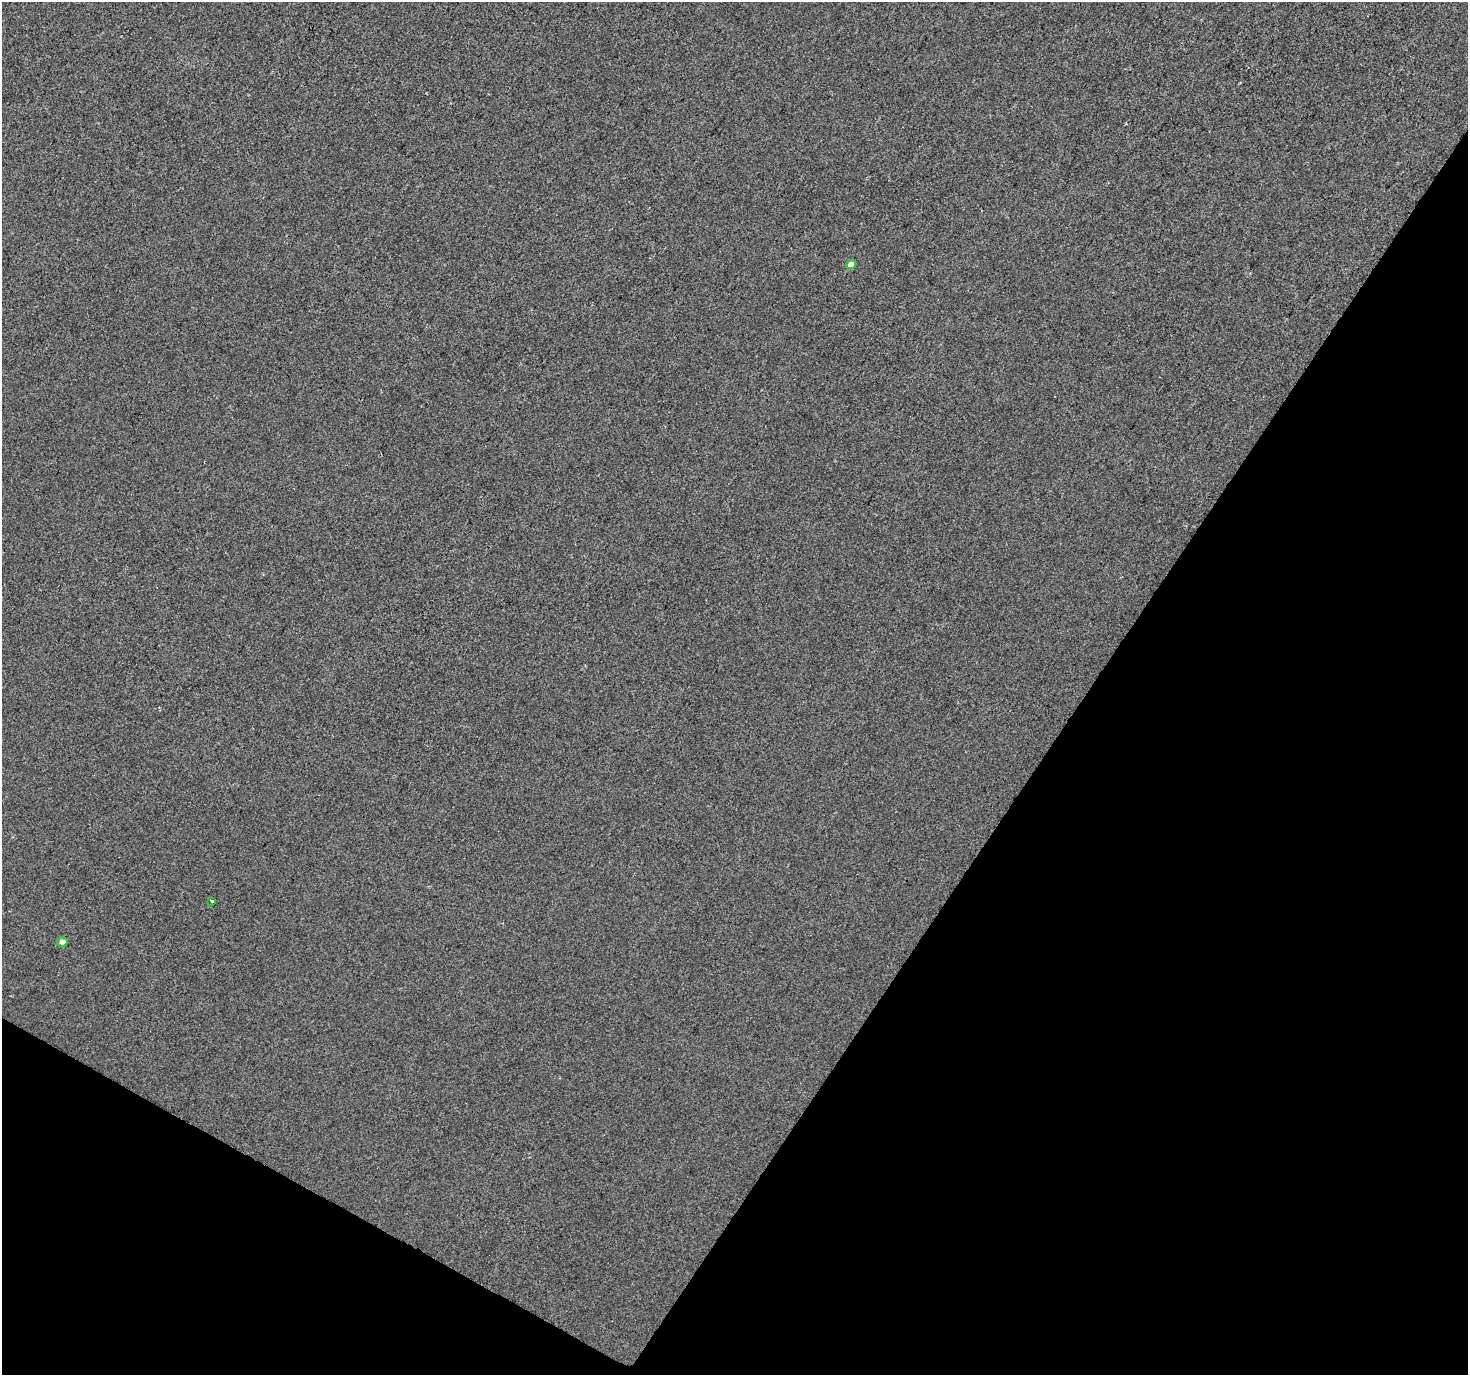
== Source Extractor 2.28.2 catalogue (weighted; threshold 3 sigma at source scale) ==
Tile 15 of 4 x 4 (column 3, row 4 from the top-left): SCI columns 2938-4403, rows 258-1630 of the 5869 x 5942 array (HDU 1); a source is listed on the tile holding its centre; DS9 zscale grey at full resolution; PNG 1470 x 1377 px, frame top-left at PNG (2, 2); each listed source drawn as its Kron ellipse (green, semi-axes under 4 px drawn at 4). Shown black and unused: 32% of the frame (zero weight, under 2 of 3 exposures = <1% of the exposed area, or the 3 px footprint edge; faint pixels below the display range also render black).
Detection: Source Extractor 2.28.2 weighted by HDU 2 'WHT'; one run over the whole footprint, this tile lists its part. Background 0.00154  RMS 0.0057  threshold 0.0256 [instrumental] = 3 sigma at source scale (4.5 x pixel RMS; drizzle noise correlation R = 1.50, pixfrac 1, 0.0396/0.0396 arcsec/px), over >= 5 px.
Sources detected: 3; all 3 listed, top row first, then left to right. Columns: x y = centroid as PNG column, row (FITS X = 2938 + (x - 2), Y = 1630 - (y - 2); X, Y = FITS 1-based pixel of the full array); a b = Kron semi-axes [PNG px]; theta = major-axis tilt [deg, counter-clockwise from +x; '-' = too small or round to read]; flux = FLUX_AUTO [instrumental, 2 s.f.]
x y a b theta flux
851 264 5 4 - 5.4
212 901 3 3 - 1.6
62 942 5 5 - 3.9